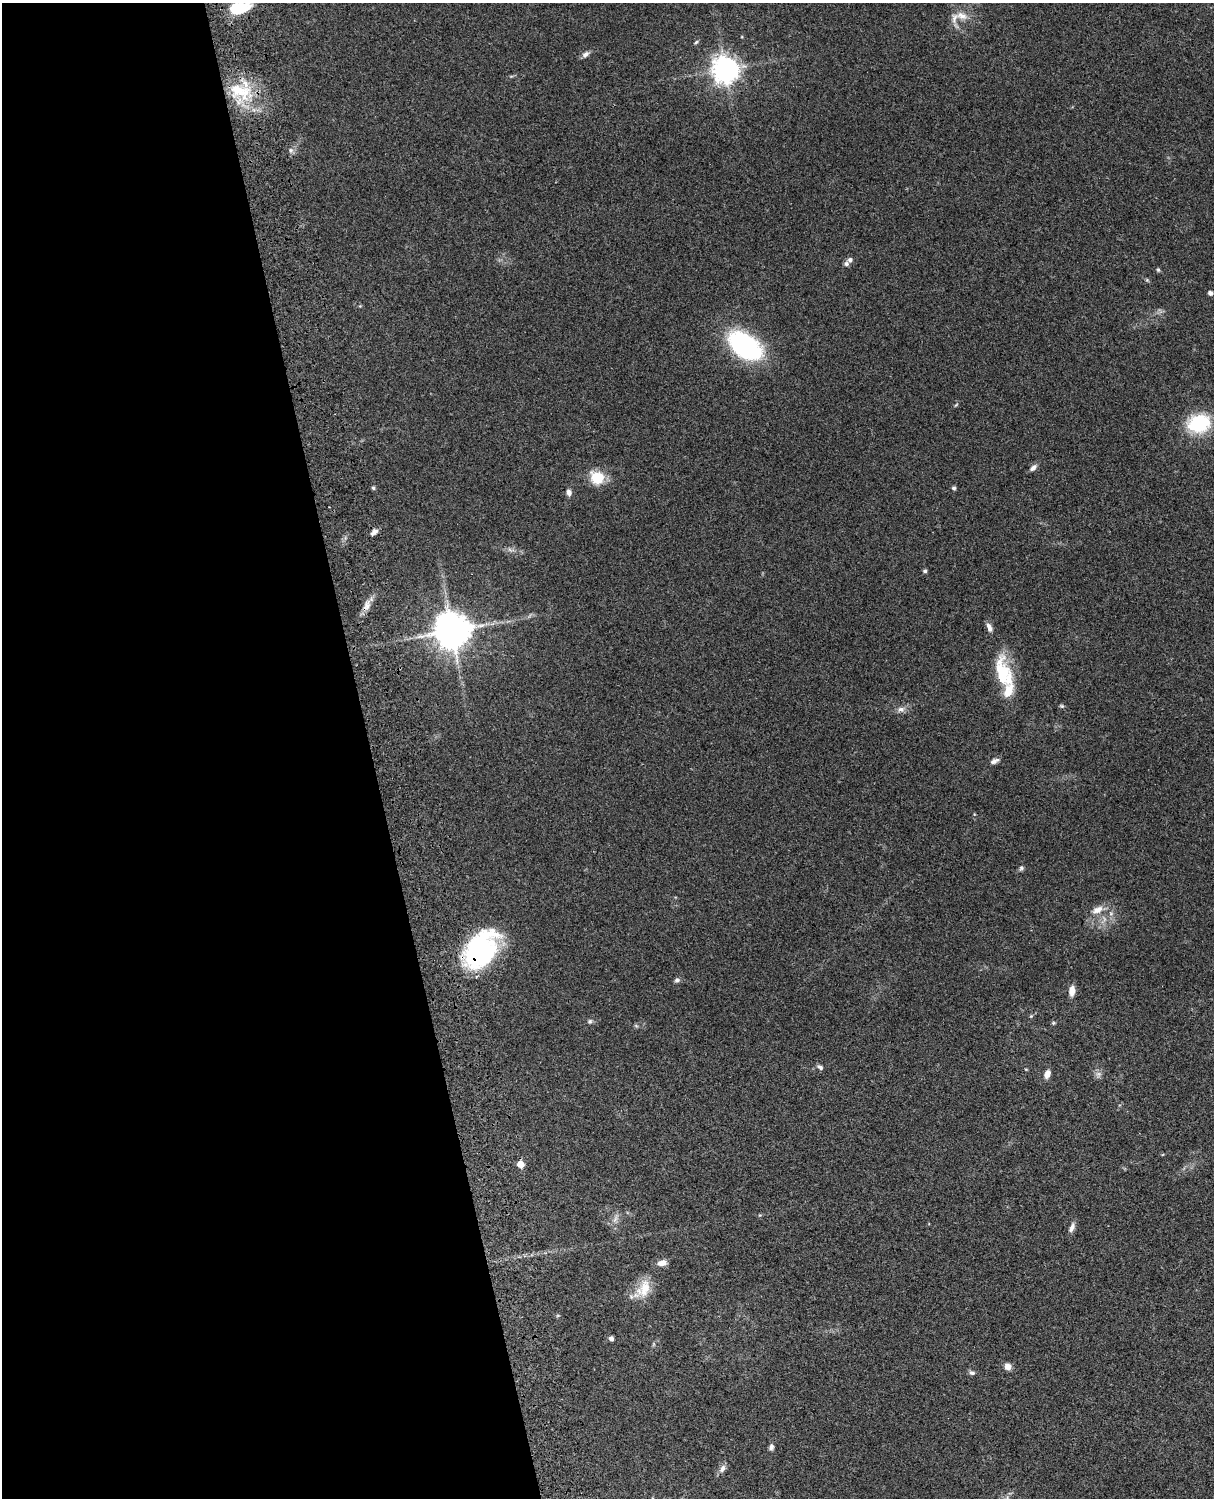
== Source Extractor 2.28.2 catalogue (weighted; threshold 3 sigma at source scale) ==
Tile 5 of 4 x 3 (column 1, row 2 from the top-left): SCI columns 121-1332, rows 1773-3268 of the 5087 x 4928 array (HDU 1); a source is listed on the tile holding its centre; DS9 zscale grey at full resolution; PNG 1216 x 1500 px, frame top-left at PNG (2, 3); no overlay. Shown black and unused: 31% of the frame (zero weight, under 3 of 4 exposures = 6% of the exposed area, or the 3 px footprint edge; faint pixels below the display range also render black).
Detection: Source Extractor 2.28.2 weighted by HDU 2 'WHT'; one run over the whole footprint, this tile lists its part. Background 0.0981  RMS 0.0063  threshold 0.0282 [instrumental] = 3 sigma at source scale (4.5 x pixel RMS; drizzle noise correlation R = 1.50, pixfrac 1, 0.05/0.05 arcsec/px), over >= 5 px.
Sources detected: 59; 2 too faint to see at this stretch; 2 inside a brighter object's white glare — not listed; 3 inside a brighter listed object's ellipse — not listed separately; the other 52 listed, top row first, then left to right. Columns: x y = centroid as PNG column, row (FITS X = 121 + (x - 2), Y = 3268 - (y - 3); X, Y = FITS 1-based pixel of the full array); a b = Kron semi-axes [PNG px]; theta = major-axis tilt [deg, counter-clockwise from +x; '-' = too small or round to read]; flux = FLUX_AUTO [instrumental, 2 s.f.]
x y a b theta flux
235 8 33 11 24 20
962 16 17 10 -15 6.6
696 42 6 4 45 0.88
585 54 10 6 41 2.4
725 69 9 9 - 580
241 92 39 22 -17 35
291 150 8 6 -89 1.9
850 260 7 7 - 1.9
1158 270 6 4 -68 0.88
1147 280 6 4 -45 0.85
1210 293 4 4 - 2.3
360 306 4 4 - 0.57
745 346 31 18 -35 110
956 405 8 3 45 0.7
1199 423 24 19 10 41
1033 468 10 6 45 2.5
597 477 18 15 -35 15
373 488 6 4 -67 0.94
953 488 5 4 - 1.5
569 492 7 6 - 2.6
374 532 10 6 42 2.6
511 550 13 4 -10 2.1
925 571 4 4 - 1.4
367 605 18 9 65 5.2
989 627 13 6 -66 2.9
452 631 11 11 - 1300
1003 673 42 19 -75 31
1062 706 6 5 - 0.94
901 709 10 8 4 3.1
994 761 11 5 21 2.5
974 814 5 3 - 0.58
1021 868 7 5 72 1.3
1097 910 18 9 25 6.4
480 952 35 25 43 100
677 980 7 6 - 1.5
1072 991 11 6 85 5.5
1031 1016 6 4 45 0.76
590 1021 7 6 - 1.4
1053 1023 5 5 - 0.8
636 1026 6 4 -19 0.82
820 1067 8 5 -37 1.6
1047 1074 9 6 67 4.3
521 1164 5 5 - 10
760 1215 6 4 17 0.68
1072 1227 13 6 67 2.9
662 1263 11 7 9 4.1
643 1289 29 16 54 14
611 1338 5 4 - 2
1008 1366 7 6 - 4.2
972 1373 8 6 -3 1.7
771 1447 8 6 83 1.8
722 1469 12 7 58 2.9
Overlapping masked pixels (flux is a lower limit): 2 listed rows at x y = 367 605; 480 952
Isophote crosses this tile's border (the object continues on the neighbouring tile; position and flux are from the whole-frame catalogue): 1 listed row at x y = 235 8